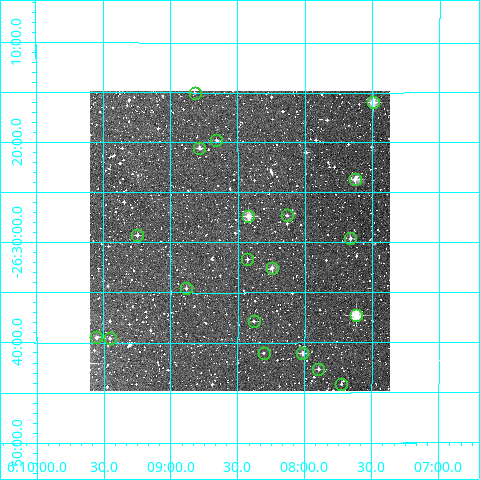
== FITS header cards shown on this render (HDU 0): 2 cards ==
NAXIS1  =                  300
NAXIS2  =                  300

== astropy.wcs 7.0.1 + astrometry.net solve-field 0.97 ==
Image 300 x 300 px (HDU 0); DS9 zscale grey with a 90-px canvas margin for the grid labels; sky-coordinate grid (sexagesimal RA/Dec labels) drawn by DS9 from the SOLVED WCS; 20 Tycho-2 reference stars matched to detected sources circled (green)
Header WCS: RA---TAN/DEC--TAN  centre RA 06:08:29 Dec -26:30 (92.12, -26.50 deg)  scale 6 arcsec/px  FOV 30.0' x 30.0'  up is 0 deg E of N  parity normal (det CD < 0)
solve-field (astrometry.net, Tycho-2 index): VERIFIED the header's WCS against the Tycho-2 star catalogue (verified at 2 index scales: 12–20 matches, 0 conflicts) and refined it, rather than solving blind
Solved WCS: RA---TAN-SIP/DEC--TAN-SIP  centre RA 06:08:29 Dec -26:30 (92.12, -26.50 deg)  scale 6 arcsec/px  FOV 30.0' x 30.0'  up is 0 deg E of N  parity normal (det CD < 0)
The solver's refit moves the header's centre by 1.2 arcsec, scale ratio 1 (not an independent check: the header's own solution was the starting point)
Tycho-2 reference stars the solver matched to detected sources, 20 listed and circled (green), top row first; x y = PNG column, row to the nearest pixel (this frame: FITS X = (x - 90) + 1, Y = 300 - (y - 94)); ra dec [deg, ICRS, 3 dp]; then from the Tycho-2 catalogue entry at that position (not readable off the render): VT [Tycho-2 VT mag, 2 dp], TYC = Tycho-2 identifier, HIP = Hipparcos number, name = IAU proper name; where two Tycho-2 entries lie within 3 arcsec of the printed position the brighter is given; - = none
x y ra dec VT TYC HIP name
195 96 92.205 -26.250 12.28 6513-2111-1 - -
373 105 91.873 -26.266 9.74 6500-2432-1 - -
216 143 92.164 -26.329 12.31 6513-2103-1 - -
199 151 92.196 -26.342 11.04 6513-2383-1 - -
355 182 91.907 -26.395 10.30 6500-2417-1 - -
287 218 92.034 -26.455 11.33 6500-2405-1 - -
248 219 92.105 -26.456 9.87 6513-2068-1 - -
137 238 92.312 -26.488 11.45 6513-2240-1 - -
350 241 91.915 -26.493 11.48 6500-2285-1 - -
247 262 92.107 -26.528 12.37 6513-2083-1 - -
272 271 92.061 -26.542 10.39 6500-2395-1 - -
186 291 92.221 -26.576 11.99 6513-2109-1 - -
356 318 91.904 -26.621 9.02 6500-2034-1 - -
254 324 92.095 -26.631 11.81 6513-2046-1 - -
96 340 92.388 -26.658 10.93 6513-2001-1 - -
110 341 92.364 -26.660 11.65 6513-2243-1 - -
264 356 92.076 -26.684 12.39 6500-2410-1 - -
302 356 92.004 -26.684 10.53 6500-2170-1 - -
318 372 91.974 -26.711 11.34 6500-2182-1 - -
341 387 91.932 -26.736 12.11 6500-2284-1 - -